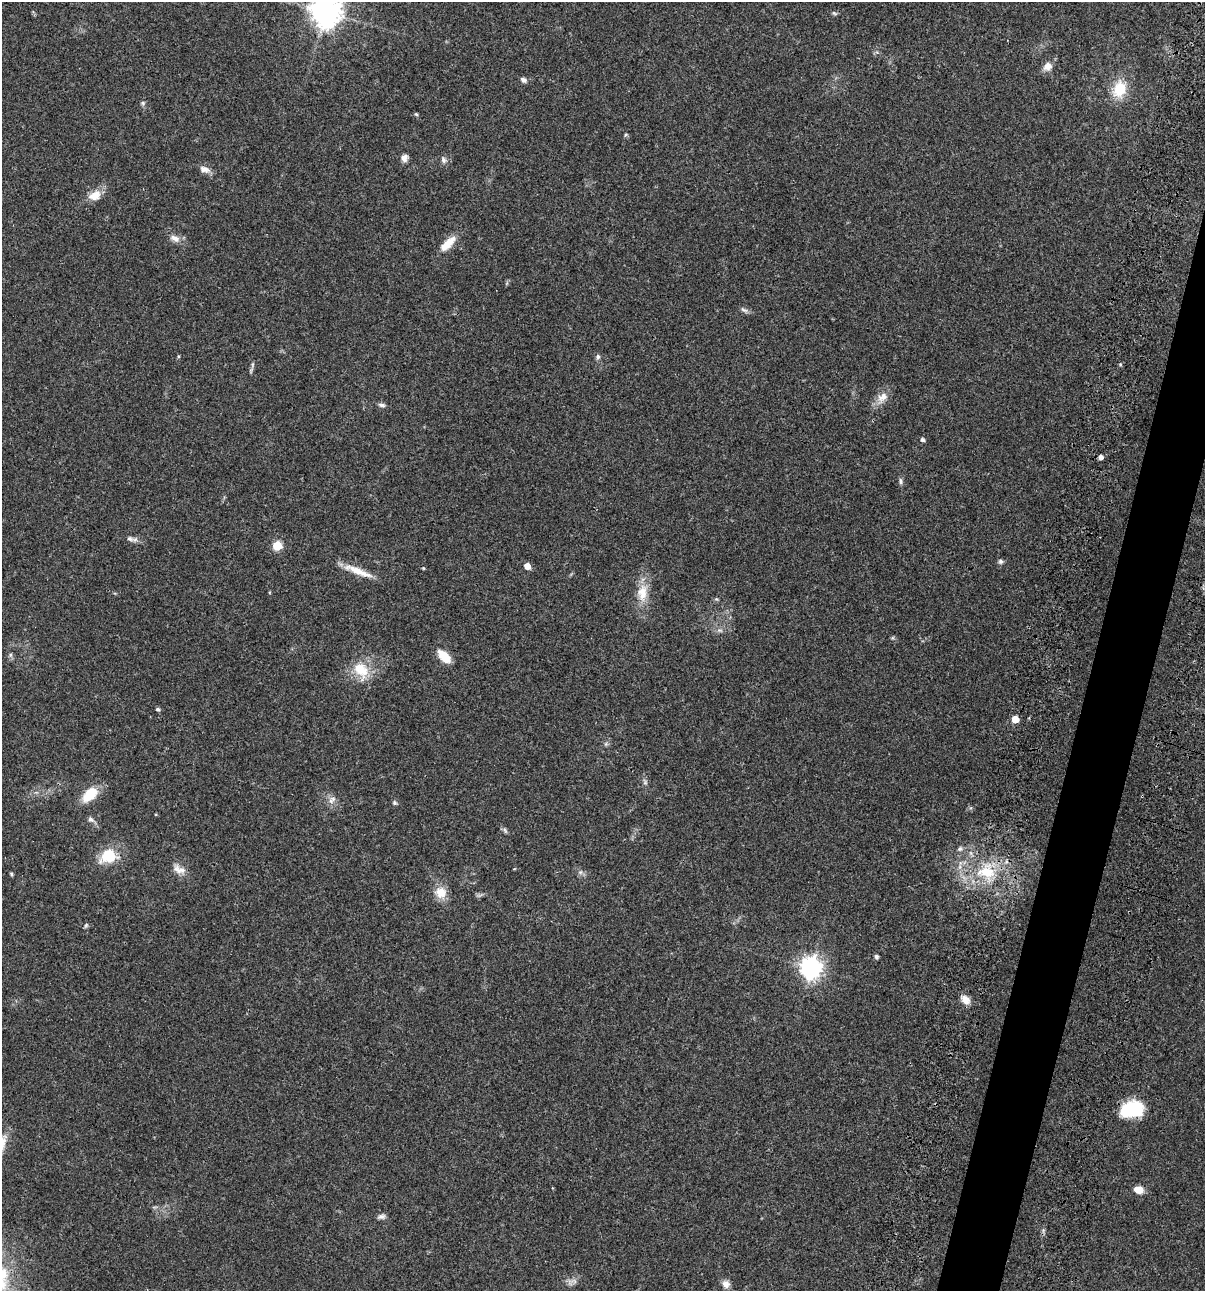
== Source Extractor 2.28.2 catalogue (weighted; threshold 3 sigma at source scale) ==
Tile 10 of 4 x 4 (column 2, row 3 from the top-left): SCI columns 1438-2640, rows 1408-2696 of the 5405 x 5390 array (HDU 1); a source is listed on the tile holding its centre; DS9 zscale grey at full resolution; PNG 1207 x 1293 px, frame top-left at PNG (2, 2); no overlay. Shown black and unused: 4% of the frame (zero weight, under 3 of 4 exposures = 9% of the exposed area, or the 3 px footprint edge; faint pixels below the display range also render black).
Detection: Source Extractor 2.28.2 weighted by HDU 2 'WHT'; one run over the whole footprint, this tile lists its part. Background 0.0465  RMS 0.0063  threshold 0.0282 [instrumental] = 3 sigma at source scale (4.5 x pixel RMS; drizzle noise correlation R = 1.50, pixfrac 1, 0.05/0.05 arcsec/px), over >= 5 px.
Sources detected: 53; all 53 listed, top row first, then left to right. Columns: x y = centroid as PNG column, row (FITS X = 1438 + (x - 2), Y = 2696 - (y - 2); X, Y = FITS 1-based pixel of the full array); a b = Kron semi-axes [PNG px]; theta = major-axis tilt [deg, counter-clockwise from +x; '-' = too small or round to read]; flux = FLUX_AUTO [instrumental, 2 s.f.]
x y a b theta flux
326 12 10 10 - 730
834 13 8 4 -35 0.89
1048 66 11 9 35 4.5
524 80 8 6 -26 2.1
1119 89 21 15 75 17
143 103 6 5 - 1.1
416 114 5 4 - 0.73
404 158 8 7 - 3.2
443 160 8 6 -74 1.9
205 169 15 8 -18 3.5
95 195 18 12 24 7.1
175 238 15 8 -26 4.1
448 244 24 9 45 8.9
744 310 11 5 -21 1.7
598 357 7 5 -78 1.4
882 397 18 11 38 6.1
381 405 9 5 -12 1.7
922 440 5 4 - 1.5
1100 457 4 4 - 2.9
901 481 9 5 -85 1.4
130 539 11 6 -21 2.3
277 546 5 5 - 23
1000 561 7 6 - 1.4
527 566 5 4 - 6.4
423 568 4 3 - 0.53
357 570 34 9 -22 10
642 593 26 13 85 12
719 630 8 4 0 1.4
444 657 15 8 -45 12
361 670 24 18 -51 15
158 709 5 5 - 1
1015 719 5 5 - 13
645 782 6 6 - 1.3
90 795 21 12 45 13
333 799 9 7 7 2.5
394 803 6 5 - 1.1
91 819 8 6 -42 2
505 830 8 4 -53 1.2
960 849 7 6 - 1.6
108 856 21 16 17 17
179 869 18 9 -19 5.1
580 872 6 6 - 1.5
987 872 23 15 -3 21
11 874 5 4 - 0.75
441 893 16 15 - 8.1
86 925 6 4 46 0.89
876 957 4 4 - 1.8
811 968 8 7 - 400
965 1000 13 9 -48 4.5
1132 1109 22 15 13 34
1138 1190 11 8 -11 5.2
381 1216 10 6 11 1.9
726 1284 10 9 - 3.6
Isophote crosses this tile's border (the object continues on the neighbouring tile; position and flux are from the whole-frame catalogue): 1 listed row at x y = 326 12